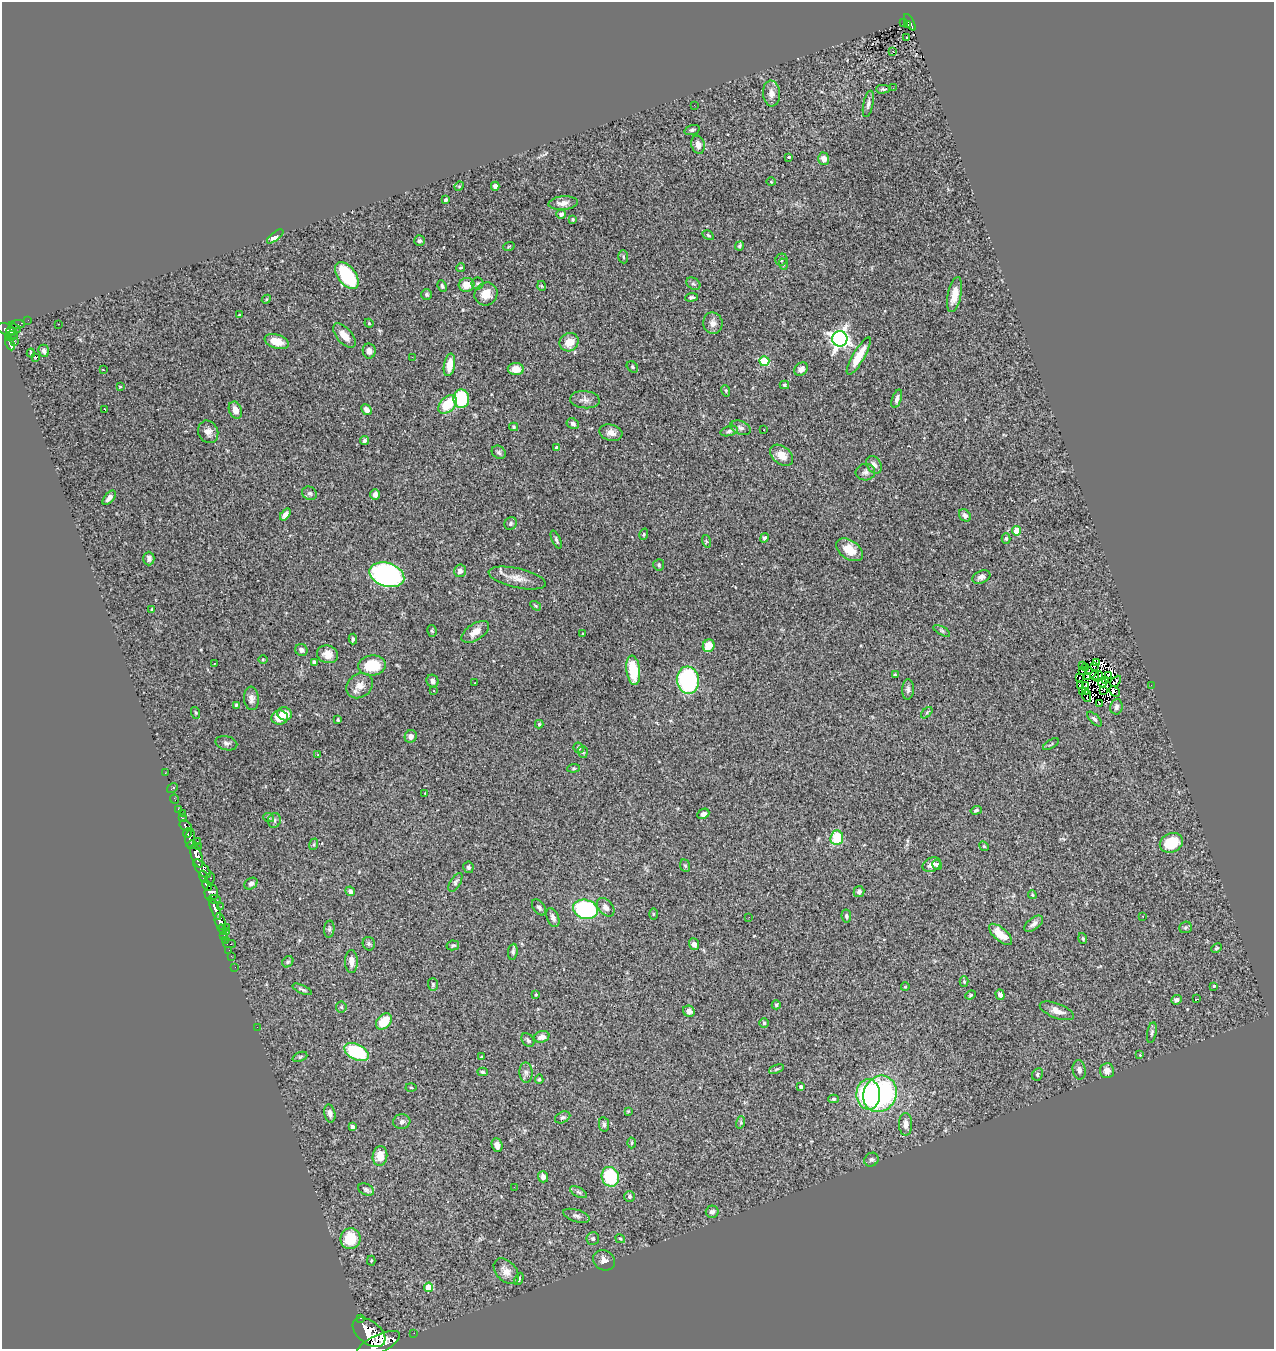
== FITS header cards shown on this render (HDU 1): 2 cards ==
NAXIS1  =                 1272
NAXIS2  =                 1347

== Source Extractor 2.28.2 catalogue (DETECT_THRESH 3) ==
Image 1272 x 1347 px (HDU 1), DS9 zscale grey, 1 PNG px = 1 image px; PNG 1276 x 1351 px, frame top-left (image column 1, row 1347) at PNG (2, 2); each listed source drawn as its Kron ellipse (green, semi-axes under 4 px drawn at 4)
Background 0.694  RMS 0.041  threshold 0.124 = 3 sigma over >= 5 px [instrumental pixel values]
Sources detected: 316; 5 with non-positive FLUX_AUTO (blend fragments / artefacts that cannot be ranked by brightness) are neither listed nor drawn; the other 311 listed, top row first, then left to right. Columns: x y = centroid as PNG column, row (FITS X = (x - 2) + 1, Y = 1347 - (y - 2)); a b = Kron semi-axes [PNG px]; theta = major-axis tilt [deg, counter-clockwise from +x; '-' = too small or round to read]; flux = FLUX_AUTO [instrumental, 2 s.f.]
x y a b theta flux
904 22 3 2 - 5.2
910 22 9 3 -61 98
908 24 4 3 - 32
907 37 3 2 - 3.9
893 52 4 3 - 40
893 88 2 2 - 2.6
883 89 7 4 1 4
771 93 13 8 -86 18
868 104 13 5 79 9.9
694 105 3 2 - 2.3
692 130 8 4 15 5.2
698 145 9 6 -76 17
789 157 3 3 - 10
824 159 6 5 - 15
771 182 4 3 - 2.1
459 186 5 4 - 3.3
495 186 4 4 - 9
445 200 4 3 - 4
563 203 15 6 5 19
561 214 5 4 - 9.5
573 219 4 3 - 3.3
708 235 6 4 -31 4.2
275 236 10 4 38 26
419 241 5 5 - 5.8
509 246 6 3 20 2.9
740 246 5 3 - 4.4
623 257 6 5 - 4.7
781 260 6 5 - 5.4
783 264 6 3 -73 2.9
461 267 4 3 - 3.2
347 275 15 9 -53 180
478 284 6 6 - 5.1
693 284 7 5 -33 5.8
467 285 8 7 - 33
442 286 6 4 -63 5
542 286 5 3 - 2.5
427 294 5 5 - 5.2
486 294 12 11 - 33
954 295 18 7 77 37
691 297 6 4 5 6.1
266 299 5 4 - 3
239 315 3 2 - 2.1
28 320 2 2 - 4.8
369 323 4 4 - 3
713 323 11 9 -79 17
17 324 8 4 3 59
59 324 2 2 - 2.2
15 328 6 4 -19 180
6 329 9 5 -20 570
11 331 5 4 - 200
11 335 6 3 3 82
344 336 15 7 -49 31
8 338 4 3 - 90
840 339 7 7 - 1200
14 341 3 2 - 6.3
277 342 12 7 -18 38
569 342 10 9 - 38
10 344 7 3 -65 200
44 351 6 5 - 9.3
369 351 7 6 - 13
31 353 4 4 - 8.9
859 356 21 6 60 49
412 357 3 2 - 2.2
36 358 3 3 - 8.9
764 361 5 5 - 150
449 365 11 5 80 41
632 367 6 4 -43 4.5
516 369 8 6 -2 29
801 369 7 6 - 14
103 370 3 2 - 3.1
784 385 5 4 - 3.9
120 387 3 2 - 2.5
726 391 6 3 -72 2.9
461 399 9 8 - 120
897 399 10 4 72 9.5
585 400 15 8 -5 15
448 404 11 7 45 80
104 409 3 2 - 3.3
235 410 9 6 -68 21
366 410 6 5 - 15
573 424 6 5 - 6.6
514 427 4 3 - 3.7
741 428 11 6 -20 10
763 430 3 2 - 3.7
729 431 8 5 17 6.5
208 432 11 10 - 17
611 433 11 8 -15 18
365 441 4 4 - 5.8
557 448 4 4 - 14
499 452 7 6 - 6.6
781 455 13 8 -38 31
874 465 9 7 -59 14
865 472 10 8 6 10
310 493 8 6 -29 6.4
375 495 5 4 - 11
109 498 9 4 51 15
285 515 7 4 53 15
965 515 7 5 -50 7
511 523 7 6 - 6.1
1017 531 4 4 - 83
644 534 6 4 72 3.6
764 538 5 4 - 5.1
1006 539 5 4 - 4.2
556 540 9 4 -67 5.3
706 541 6 4 -72 3.5
850 550 15 9 -35 43
149 558 7 5 90 9.5
659 565 5 5 - 4.4
460 571 6 6 - 11
387 575 18 11 -17 550
981 577 9 6 24 11
517 578 29 9 -13 33
536 606 6 3 -32 3.1
152 609 3 3 - 2.6
432 631 6 4 -76 4.1
942 631 9 4 -30 5
475 632 15 8 33 27
583 633 3 2 - 3.5
353 639 5 4 - 5.7
709 646 6 5 - 41
301 650 6 6 - 10
327 654 11 8 -16 24
263 659 5 3 - 2.8
314 662 4 4 - 7.7
1097 662 2 2 - 2.5
214 663 3 2 - 7
372 665 14 10 6 92
1082 665 3 2 - 2.3
1094 666 2 2 - 1.5
1085 667 2 2 - 2.8
633 670 15 7 -82 94
1083 670 3 2 - 3.7
1088 671 2 2 - 1
895 675 4 3 - 3.3
1109 675 3 2 - 3.7
1087 676 3 2 - 2.7
1095 676 4 2 - 6.6
1098 676 5 3 - 0.57
1079 678 2 2 - 5.5
688 680 13 11 -83 310
1105 680 2 2 - 2.3
433 681 6 6 - 11
1116 681 6 3 46 11
474 683 3 2 - 3.9
1103 683 4 2 - 2.7
1080 685 4 2 - 7.5
1086 685 2 2 - 1.6
1151 685 2 2 - 4.6
360 686 14 11 37 26
908 689 10 6 88 8.6
1103 690 3 2 - 2.7
434 691 3 2 - 1.7
1115 691 6 3 -44 12
1082 692 3 3 - 4.3
1086 692 4 2 - 2.7
1087 696 6 2 -76 0.79
251 698 12 7 -85 13
1099 703 3 2 - 2.7
236 705 4 3 - 4.1
1116 707 7 6 - 9.7
196 713 6 4 -71 3.5
927 713 7 4 45 4.3
284 714 7 6 - 38
280 718 8 7 - 41
338 719 3 3 - 4
1094 719 9 4 -45 6.8
539 724 4 3 - 3.8
411 736 6 6 - 11
226 743 11 7 -14 9.9
1051 744 9 2 32 2.9
579 748 5 5 - 5
583 752 6 5 - 4.7
318 755 3 3 - 2.1
574 768 6 4 6 3.5
165 773 3 2 - 9
172 788 6 3 32 7.3
425 793 3 2 - 6.2
175 799 5 2 - 9.3
179 809 4 3 - 32
976 810 5 4 - 4.1
182 813 2 2 - 3.1
703 814 6 5 - 11
182 818 3 3 - 84
269 818 5 3 - 3.1
274 820 7 6 - 7.3
186 826 6 4 -33 180
187 833 5 4 - 180
190 838 10 4 85 310
837 838 7 6 - 87
197 841 2 2 - 9.1
1171 843 12 9 25 95
192 844 4 3 - 240
314 844 6 4 72 2.8
984 846 5 4 - 3.8
199 847 3 2 - 84
197 856 12 5 -72 780
932 865 10 7 26 17
937 865 5 4 - 7.5
685 866 6 5 - 4.2
468 867 6 5 - 5.1
202 869 11 5 -48 610
203 877 6 3 -72 290
210 878 6 4 78 160
455 882 10 5 60 7.1
251 884 7 5 33 7.2
207 885 6 4 -57 370
350 891 5 4 - 10
859 892 5 5 - 6.9
211 893 8 7 - 330
1032 895 4 3 - 2.9
214 899 6 3 -5 170
221 906 3 2 - 8.1
539 907 9 5 -52 7.9
606 907 11 7 -49 14
215 909 12 4 -67 720
585 909 12 9 -16 330
654 914 6 4 88 2.7
846 916 6 5 - 5.1
1143 916 3 2 - 1.4
749 917 2 2 - 1.6
553 918 10 6 -68 11
220 922 8 5 -73 860
1034 924 11 5 38 12
226 927 2 2 - 11
1185 927 6 5 - 4.8
329 929 8 5 84 6.1
222 930 6 3 -55 12
227 932 2 2 - 8.7
1001 934 14 6 -41 44
224 935 3 2 - 7.3
1083 938 5 3 - 3.1
226 940 2 2 - 6.4
229 944 6 2 0 30
369 944 7 6 - 5.6
694 944 5 5 - 13
453 945 6 5 - 5.1
1216 948 5 3 - 3.5
229 950 2 2 - 5.2
513 952 8 4 82 6.5
231 956 2 2 - 8.3
351 961 11 6 -90 19
288 962 6 5 - 5.1
235 967 2 2 - 8.9
964 981 5 4 - 3.2
433 984 6 5 - 4
1214 986 3 3 - 3.4
905 987 4 3 - 2
302 989 10 3 -24 6.1
536 994 3 3 - 2.5
970 995 5 4 - 3.7
1000 995 5 4 - 12
1197 999 3 2 - 27
1176 1000 5 4 - 8.6
776 1005 4 4 - 3.6
341 1007 5 5 - 3.9
689 1011 6 5 - 11
1057 1011 18 7 -20 24
384 1021 9 6 48 59
764 1023 4 4 - 4.2
257 1027 2 2 - 10
1152 1033 10 4 80 5.8
542 1037 8 5 20 14
528 1040 7 5 -51 6.5
356 1052 13 7 -26 180
1140 1055 4 3 - 2.4
300 1057 8 4 21 4.7
482 1057 4 3 - 2.4
776 1069 8 4 22 4.2
1079 1070 10 6 -79 10
1107 1071 7 7 - 16
482 1072 5 4 - 4.7
526 1073 10 6 -87 10
1037 1074 6 5 - 5.5
539 1079 5 4 - 3.9
411 1087 5 3 - 3
801 1087 3 3 - 7.7
868 1094 15 12 -88 320
880 1094 19 16 64 450
834 1099 5 4 - 4.3
628 1111 4 4 - 2.6
330 1114 9 5 -77 11
563 1117 8 5 26 6.6
402 1122 8 7 - 9.2
741 1122 6 4 74 4
604 1124 7 5 -81 6.4
906 1124 11 6 -89 17
352 1127 4 3 - 6
632 1143 5 3 - 2.7
497 1145 7 5 -67 17
380 1156 10 7 83 37
871 1160 7 6 - 6.5
543 1177 6 5 - 9.7
610 1177 10 8 -71 150
514 1187 2 2 - 5.5
366 1190 8 5 -26 6.8
578 1192 9 4 -27 6.3
630 1196 5 5 - 5.4
712 1212 6 6 - 9.2
576 1216 14 6 -17 10
593 1238 6 6 - 5.6
350 1239 10 10 - 72
620 1239 5 4 - 3.1
604 1260 11 9 -31 16
371 1261 5 4 - 3
506 1271 15 10 -47 24
519 1279 6 3 65 4.5
429 1287 5 4 - 60
361 1318 3 2 - 37
369 1332 19 11 -39 2900
414 1333 2 2 - 5.1
378 1344 23 9 26 2700
At the frame edge (FLAGS 8, measured only in part): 1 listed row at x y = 378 1344
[5 non-positive-flux detections neither listed nor drawn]